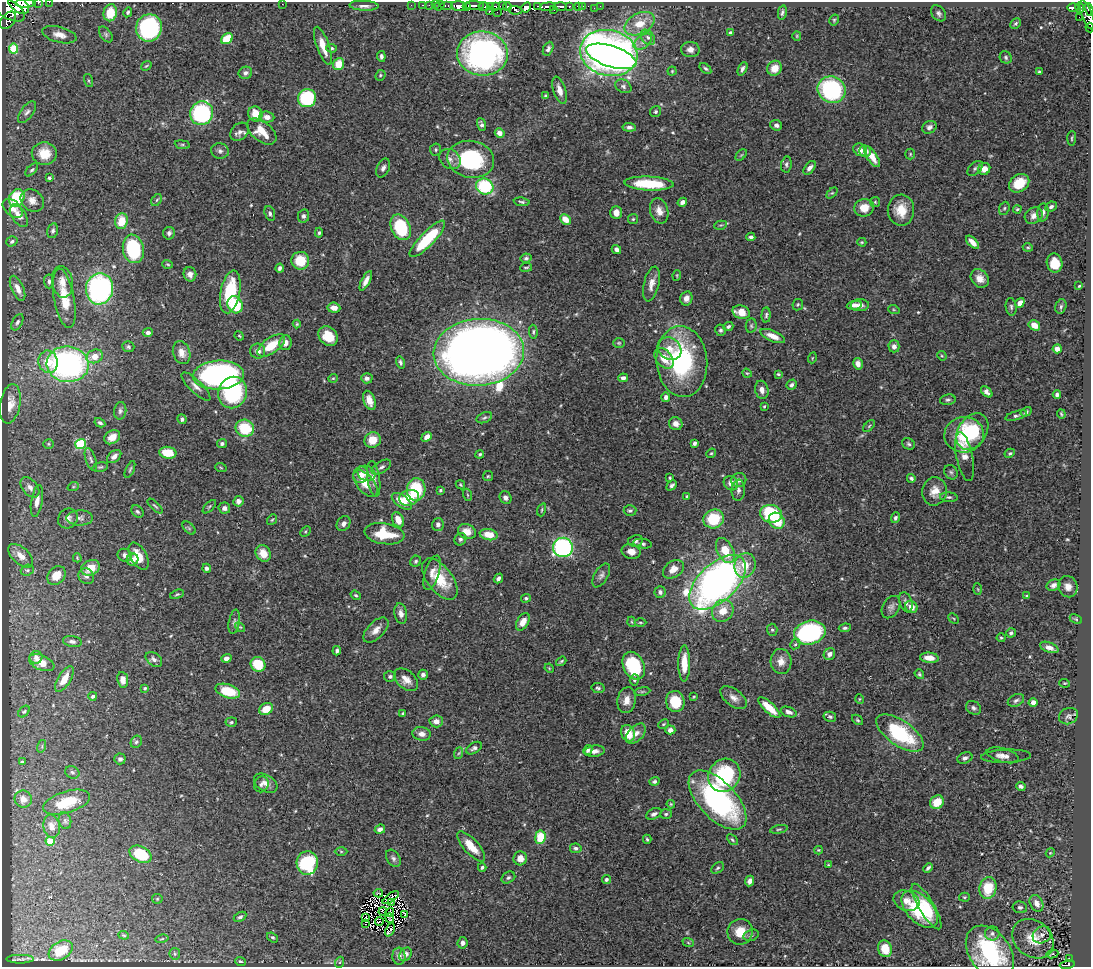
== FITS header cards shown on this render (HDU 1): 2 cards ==
NAXIS1  =                 1089
NAXIS2  =                  965

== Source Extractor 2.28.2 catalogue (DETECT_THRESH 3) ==
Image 1089 x 965 px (HDU 1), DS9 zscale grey, 1 PNG px = 1 image px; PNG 1093 x 969 px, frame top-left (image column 1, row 965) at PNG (2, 2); each listed source drawn as its Kron ellipse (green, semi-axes under 4 px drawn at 4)
Background 0.501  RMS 0.022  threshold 0.0674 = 3 sigma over >= 5 px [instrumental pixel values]
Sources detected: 546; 8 with non-positive FLUX_AUTO (blend fragments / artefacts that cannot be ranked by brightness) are neither listed nor drawn; of the other 538, the 500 brightest by FLUX_AUTO listed and drawn (38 fainter detections omitted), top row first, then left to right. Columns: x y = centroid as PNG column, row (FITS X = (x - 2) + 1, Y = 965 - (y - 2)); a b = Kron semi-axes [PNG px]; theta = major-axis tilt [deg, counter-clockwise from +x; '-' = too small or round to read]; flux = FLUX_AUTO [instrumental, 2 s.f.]
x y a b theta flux
49 2 2 2 - 4.6
25 3 9 4 0 840
38 3 3 2 - 55
282 4 2 2 - 1.6
19 5 12 7 -39 870
411 5 2 2 - 2.7
422 5 3 2 - 13
429 5 2 2 - 5.7
435 5 2 2 - 7.7
446 5 6 3 0 38
364 6 14 5 -3 8.3
440 6 5 3 - 8.2
459 6 8 4 -5 890
474 6 10 4 -2 470
490 6 3 2 - 55
495 6 3 2 - 67
502 6 3 2 - 27
507 6 4 4 - 230
538 6 2 2 - 54
560 6 7 3 -1 210
569 6 3 3 - 79
578 6 4 3 - 40
583 6 3 2 - 4
600 6 2 2 - 6.4
467 7 3 2 - 55
484 7 5 3 - 35
526 7 5 4 - 560
548 7 8 4 6 400
594 8 2 2 - 3.7
1073 8 6 3 -1 120
1080 8 5 4 - 160
8 9 19 9 -32 1400
1089 9 6 3 -72 400
515 10 7 3 -6 100
554 10 3 2 - 40
128 12 5 4 - 3.1
489 12 3 3 - 48
497 12 2 2 - 7.3
110 13 8 6 76 36
782 13 7 4 78 3.5
939 13 9 6 -50 4.6
1087 15 15 5 -68 250
1079 17 2 2 - 1.8
8 20 10 6 50 73
834 20 5 5 - 2.4
1016 23 6 4 45 2.6
640 24 16 10 28 31
149 28 14 13 - 240
1090 28 5 2 - 20
730 33 3 3 - 3
106 34 9 5 -53 3.5
59 35 17 8 -14 12
797 36 5 4 - 1.8
648 37 8 6 -49 5.2
227 39 6 5 - 50
643 42 10 6 37 7.6
323 46 20 6 -70 26
332 48 5 4 - 2.4
13 49 5 4 - 65
548 49 7 4 65 4.4
690 49 9 7 -4 8.7
482 53 25 22 -5 440
609 53 29 23 -12 1200
381 56 5 4 - 3.9
611 56 26 10 -18 900
1006 57 6 5 - 3.2
339 64 6 5 - 28
146 66 5 3 - 1.6
705 68 6 4 -38 2.8
775 68 8 7 - 20
742 69 7 4 64 4.5
672 71 4 4 - 1.8
1039 72 4 3 - 1.9
245 73 7 6 - 4.6
380 75 6 4 46 2.5
88 81 7 3 -71 1.7
623 86 8 6 -28 4.8
559 90 14 6 -73 12
832 90 14 13 - 190
546 96 4 3 - 3.2
307 98 9 9 - 110
27 112 12 6 53 5.9
655 112 6 5 - 2.8
202 113 12 11 - 200
255 114 7 7 - 26
267 117 7 5 -8 9.8
481 125 7 4 -71 4.5
776 125 6 5 - 5.2
629 127 7 4 -7 5.5
929 127 7 6 - 5.9
262 131 17 9 -38 29
240 132 10 8 41 8
500 133 5 4 - 9.4
1072 138 7 3 86 1.9
182 145 7 4 -8 2.2
436 150 6 5 - 2.7
860 150 7 6 - 8.4
220 151 9 7 -13 5.4
865 151 6 6 - 7.7
44 154 12 11 - 28
910 154 5 5 - 1.8
741 155 7 4 45 2.2
872 156 12 5 -56 18
450 159 11 9 -36 9.6
471 159 23 18 -11 130
786 164 8 5 81 3.6
383 168 10 6 65 5.7
809 168 8 4 51 6.7
975 168 9 5 43 4
984 169 6 5 - 13
32 170 8 4 46 3
49 178 4 3 - 2.6
1019 183 11 8 36 34
649 184 24 7 -3 74
485 187 9 7 -25 110
832 193 6 4 43 2.2
17 198 9 7 63 66
157 200 6 4 57 3
32 201 12 10 -42 13
522 202 8 4 -6 2.9
682 202 5 4 - 6.5
875 202 5 5 - 2.1
1051 207 6 4 26 4.5
13 208 11 7 -43 14
864 208 10 8 15 20
1004 208 7 5 68 2.6
1017 209 4 4 - 2.1
901 210 15 13 -88 29
659 211 13 9 -74 13
1043 212 9 5 83 5.4
270 213 7 5 -73 3.9
616 213 6 5 - 12
19 216 12 7 -56 11
304 216 7 5 77 4.4
1034 216 9 7 36 9.3
565 219 6 4 -45 19
633 219 5 5 - 2
121 221 8 6 78 33
721 225 6 4 10 2
401 227 13 9 -65 98
53 231 7 5 77 3.9
169 233 6 6 - 4.6
319 233 5 4 - 2.6
751 237 4 3 - 4
427 239 24 7 46 92
12 241 6 5 - 3.7
862 242 4 3 - 1.8
972 242 8 4 -46 12
1028 247 5 3 - 1.8
133 249 14 10 -78 110
616 249 5 4 - 6
526 258 5 4 - 3
300 261 9 9 - 39
1054 263 9 8 - 28
168 264 5 3 - 1.7
526 267 6 2 7 2
280 268 4 4 - 4.4
190 274 7 6 - 8
677 275 5 4 - 1.6
980 278 10 8 -46 13
49 281 7 5 -85 4
366 281 11 4 62 9.5
62 282 16 10 -81 17
651 284 18 7 77 12
1079 286 4 3 - 1.5
17 288 13 6 -66 11
100 289 15 13 80 350
230 292 22 9 79 79
64 298 30 10 -80 39
686 298 7 6 - 8.8
1020 303 5 4 - 10
235 305 9 7 -64 61
798 305 6 5 - 2.5
854 305 8 4 8 6.7
860 305 9 6 3 7.3
1061 306 7 5 74 3.3
1011 307 9 5 -83 3.4
334 308 6 5 - 12
894 310 6 3 -19 1.9
741 312 9 6 -17 26
766 315 7 4 87 3
17 322 9 5 62 4
297 324 4 4 - 2
1034 325 6 5 - 16
728 326 5 4 - 3.5
751 326 7 5 78 2.5
720 330 5 5 - 3.2
533 332 7 4 -87 2.5
148 333 5 4 - 4.9
239 336 5 4 - 1.8
328 336 11 8 -48 28
773 336 13 5 -23 14
285 343 7 6 - 10
619 343 6 5 - 2.1
271 345 16 8 35 38
894 346 6 5 - 7.5
128 347 6 5 - 3
669 349 12 10 -38 17
1057 349 5 4 - 8.3
258 351 7 7 - 9.3
479 352 45 33 4 2400
182 353 12 8 -74 14
95 356 8 6 22 19
942 356 5 4 - 1.8
664 358 11 8 -51 22
812 358 5 3 - 1.5
48 362 11 9 -78 29
400 362 6 4 -74 3.5
682 362 35 25 -85 200
68 364 21 18 -5 420
858 364 6 4 -76 8.8
747 373 5 4 - 1.8
778 374 4 3 - 2
218 375 25 14 3 430
333 378 5 4 - 1.8
367 378 6 5 - 6.3
623 378 5 4 - 5.6
791 385 5 4 - 4
196 386 19 6 -44 9.1
762 390 9 6 -78 9.7
987 392 7 4 -44 5.6
233 393 16 14 70 140
1057 395 4 4 - 4.1
666 397 5 4 - 5.7
369 400 10 6 -70 13
948 400 8 5 13 3.4
10 404 20 10 80 18
764 406 3 2 - 1.6
120 411 9 6 81 4.6
1026 412 6 4 31 3.3
1061 414 5 3 - 1.8
1016 416 11 4 16 4.2
484 418 8 5 23 3.1
182 419 5 4 - 4.2
100 423 6 4 -30 3.4
676 424 7 6 - 9.3
869 426 7 4 46 2.2
245 428 9 8 - 59
972 432 20 14 56 110
964 435 20 17 5 52
112 437 8 6 34 13
427 437 5 4 - 8.8
373 440 8 7 - 23
222 443 5 4 - 3.5
695 443 4 4 - 3.8
49 444 5 4 - 2.1
81 444 5 5 - 120
908 444 7 5 -35 3.1
168 453 8 6 -6 31
711 453 5 4 - 2
1010 453 5 4 - 2.2
480 454 4 4 - 2.2
114 456 8 5 39 6.7
965 457 25 8 -78 13
91 460 12 5 -71 4.2
100 467 8 4 14 2.6
381 467 11 5 32 5.3
221 468 6 3 -20 1.7
130 469 9 3 66 2.3
951 472 7 6 - 3.2
366 473 9 7 -26 10
361 475 8 7 - 11
488 476 5 5 - 1.9
670 478 3 3 - 1.8
911 478 4 3 - 3.2
374 479 18 6 -82 10
739 480 7 7 - 6.4
365 483 16 8 -50 21
731 483 7 6 - 9.9
460 485 5 4 - 2
672 485 6 3 45 3.5
30 487 12 7 -51 9.5
73 487 6 4 19 2
416 489 11 9 86 73
440 490 4 3 - 2.2
738 490 10 6 85 5.7
934 491 14 12 78 18
468 495 6 4 -70 1.7
505 497 6 5 - 5.3
687 497 4 4 - 2.6
949 497 9 4 -5 3.3
409 498 10 8 16 31
37 501 16 5 80 10
238 501 5 5 - 7.4
402 501 11 6 -36 26
155 506 9 3 -44 2.3
209 507 8 4 46 2.6
224 508 6 5 - 5.6
542 510 6 3 72 2
137 511 7 5 -44 3.3
630 511 6 5 - 3.1
771 514 11 9 -13 97
68 518 10 9 - 7.8
80 518 13 7 1 6.6
895 518 5 4 - 4
714 519 10 9 - 63
272 520 6 4 52 1.8
398 520 8 5 -64 15
777 521 9 7 -52 44
344 524 8 6 54 6.6
438 524 6 5 - 5.7
189 528 8 4 -46 2.5
305 531 6 4 45 2
467 532 9 7 -24 15
384 534 20 10 -9 52
489 535 9 5 -11 25
460 539 6 5 - 3.7
635 541 7 6 - 4.6
643 544 9 4 -9 3.4
563 547 10 9 - 290
725 551 13 8 -62 34
631 552 10 7 -13 12
263 553 8 7 - 23
125 555 7 6 - 6.1
21 556 15 8 -43 15
138 556 15 8 -62 25
77 558 4 3 - 1.5
133 560 6 5 - 9.8
416 561 6 5 - 3.1
745 565 12 10 74 26
91 568 10 7 23 27
207 568 4 4 - 4
673 569 11 8 34 14
27 570 7 5 20 3
432 573 18 7 72 11
601 575 13 7 60 6.4
56 576 10 8 48 21
86 576 8 7 - 5.6
498 578 5 3 - 5
440 579 24 12 -52 48
718 582 34 19 43 830
1054 585 7 5 24 5.5
1068 587 11 9 -67 11
978 589 5 3 - 1.5
660 592 6 5 - 4.7
177 594 7 4 20 2.3
356 595 5 4 - 2.1
1027 596 3 3 - 1.9
526 598 5 4 - 3.4
906 602 10 6 -70 6.6
891 607 12 8 59 6.4
911 607 6 5 - 13
723 611 11 10 - 24
401 614 10 6 -79 7.6
953 619 6 4 -45 1.8
1076 619 7 4 -27 2.2
234 622 12 5 80 4.3
523 622 9 6 60 16
632 622 5 3 - 1.5
640 622 6 3 -1 1.7
240 627 6 3 -43 1.6
845 628 6 4 7 2.8
376 630 16 8 45 12
772 630 6 5 - 2.8
810 633 16 11 13 260
1011 633 5 4 - 3.4
1001 638 4 4 - 1.7
72 641 9 5 -9 5.5
795 644 5 4 - 2.5
1049 647 10 5 -20 11
337 651 5 3 - 3.8
829 654 6 5 - 6.7
36 657 6 6 - 5.4
226 658 5 4 - 7.6
929 658 9 5 -6 13
154 659 9 6 -38 6.5
561 661 5 3 - 2.2
781 661 12 10 -86 14
42 663 13 7 -22 17
258 664 8 7 - 51
684 664 18 6 89 25
634 666 14 10 -65 100
549 668 5 4 - 1.5
919 674 5 4 - 2.4
423 675 5 4 - 4.7
390 676 6 5 - 3.6
64 679 14 6 59 21
123 680 8 5 -82 9.9
406 680 14 9 -41 12
634 680 5 4 - 2.6
1064 683 5 3 - 1.6
145 688 4 3 - 2.1
598 688 7 5 -11 3
228 691 13 6 -17 50
642 691 8 4 9 2.4
93 696 4 4 - 3.4
694 697 4 3 - 1.5
734 698 15 8 -37 10
859 699 5 3 - 1.6
627 700 13 9 79 15
1016 700 8 5 26 4.3
675 702 10 9 - 48
1033 703 4 4 - 7.9
769 708 14 5 -42 24
973 708 8 6 -36 4.5
266 709 7 5 28 27
24 712 7 4 47 2.3
789 712 8 5 -21 5.9
403 714 3 3 - 1.9
1068 716 10 8 25 5.2
830 717 6 5 - 3.1
858 720 6 4 -41 2.4
436 721 7 6 - 8.7
231 722 5 4 - 2.5
663 724 5 3 - 1.9
670 730 5 4 - 7.9
628 733 8 7 - 29
900 733 27 12 -35 130
422 734 9 6 -8 9.5
636 734 12 7 45 11
136 742 6 5 - 3.4
42 746 6 4 73 2.1
474 748 9 5 30 4.7
588 750 5 3 - 3.8
594 751 10 5 6 8.6
459 753 6 3 70 1.9
1003 755 17 7 -15 9.3
1006 756 25 6 2 8
965 758 8 5 22 4.4
120 759 5 5 - 4.3
22 762 3 3 - 2.1
72 772 7 6 - 3.7
724 775 17 15 56 120
654 781 5 4 - 3.1
266 783 13 8 -31 12
261 784 8 7 - 5.5
1021 786 5 4 - 4.1
23 799 9 8 - 9.5
717 800 37 18 -46 300
67 802 24 11 17 48
937 802 7 6 - 31
671 804 4 3 - 1.8
654 814 8 5 25 5.3
666 814 6 5 - 2.7
65 821 8 6 -75 4
52 826 11 8 -81 13
380 829 5 4 - 7.3
779 829 9 4 11 2.5
540 837 7 5 83 47
647 839 5 3 - 2.2
732 840 6 4 -46 2.2
50 841 4 4 - 41
471 846 19 7 -48 29
576 848 6 4 -11 3.6
819 850 4 3 - 1.8
341 851 6 4 -1 2.4
1050 853 4 3 - 1.5
140 854 12 7 -27 72
393 858 9 6 -58 4.7
520 858 7 7 - 13
307 863 12 10 83 130
828 865 4 3 - 1.5
482 867 4 3 - 2.6
718 868 7 5 39 2.8
928 868 5 3 - 3.7
508 878 7 5 32 3.2
606 879 5 4 - 2.8
750 881 5 4 - 6.7
988 888 11 8 78 46
378 893 4 2 - 3.5
964 897 5 4 - 1.8
391 898 9 3 36 3.1
157 899 5 5 - 2
906 901 13 9 -21 16
391 903 3 2 - 1.6
1037 903 9 6 -62 10
927 907 26 7 -59 35
1020 907 7 6 - 3.6
920 909 22 13 -47 92
383 912 4 2 - 1.9
390 913 4 3 - 2.2
405 915 3 2 - 3.3
240 917 7 4 30 3.6
365 917 3 2 - 2.1
390 918 5 2 - 2.2
379 922 4 2 - 1.9
365 924 2 2 - 1.9
390 930 7 4 65 8.6
740 932 13 12 - 26
992 934 7 7 - 5.2
124 935 5 4 - 2
751 935 8 5 16 3.8
1042 935 10 8 34 6.7
273 937 6 4 -36 2.7
162 939 7 3 13 1.7
1033 939 22 18 -39 32
688 942 6 3 -21 1.7
463 943 6 5 - 5.6
885 949 8 7 - 30
61 950 13 9 32 40
990 952 29 20 -53 150
175 954 6 5 - 2.4
406 954 7 5 54 4.9
1052 954 6 3 9 3.3
399 956 8 6 -84 6.7
20 959 14 2 0 2.7
1069 959 2 2 - 13
240 961 5 4 - 3.3
340 962 5 3 - 1.9
1067 965 7 3 9 120
At the frame edge (FLAGS 8, measured only in part): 7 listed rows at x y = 49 2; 25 3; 38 3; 1089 9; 1087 15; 1090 28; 1067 965
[38 fainter detections neither listed nor drawn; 8 non-positive-flux detections neither listed nor drawn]